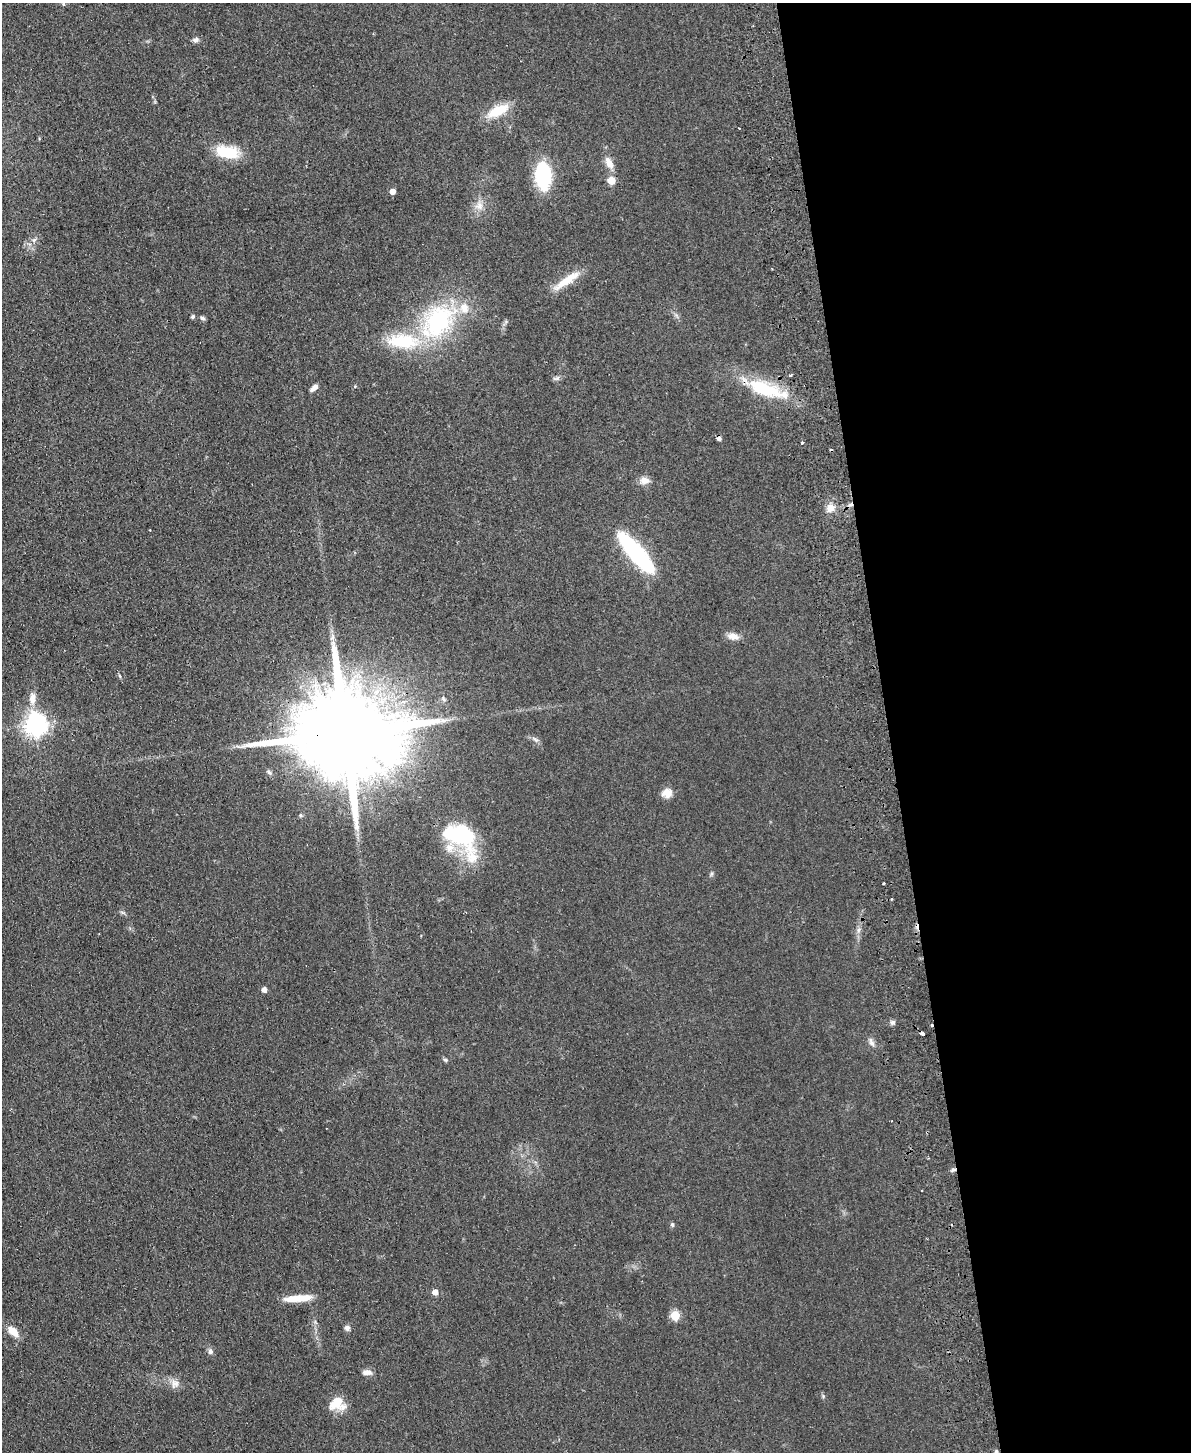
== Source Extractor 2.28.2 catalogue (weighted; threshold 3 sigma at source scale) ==
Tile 8 of 4 x 3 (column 4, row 2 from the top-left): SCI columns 3625-4813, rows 1707-3156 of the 4869 x 4754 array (HDU 1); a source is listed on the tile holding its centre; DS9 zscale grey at full resolution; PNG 1193 x 1454 px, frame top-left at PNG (2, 3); no overlay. Shown black and unused: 25% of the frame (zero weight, under 2 of 3 exposures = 3% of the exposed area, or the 3 px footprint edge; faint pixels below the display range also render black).
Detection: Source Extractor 2.28.2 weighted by HDU 2 'WHT'; one run over the whole footprint, this tile lists its part. Background 0.0633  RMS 0.0093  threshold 0.042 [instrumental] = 3 sigma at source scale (4.5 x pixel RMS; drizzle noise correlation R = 1.50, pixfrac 1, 0.05/0.05 arcsec/px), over >= 5 px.
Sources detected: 59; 3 cosmic-ray / hot-pixel residue — not listed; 4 inside a brighter listed object's ellipse — not listed separately; the other 52 listed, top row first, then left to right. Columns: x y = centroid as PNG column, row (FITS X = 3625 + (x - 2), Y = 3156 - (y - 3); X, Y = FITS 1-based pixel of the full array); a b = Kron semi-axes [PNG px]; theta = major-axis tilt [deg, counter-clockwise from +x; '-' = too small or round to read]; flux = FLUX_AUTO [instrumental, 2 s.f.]
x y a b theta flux
64 4 7 4 82 1.7
196 40 9 6 15 2.7
498 111 28 12 25 23
227 152 29 14 -11 29
609 163 13 7 -63 9.2
543 176 17 10 -86 110
611 180 5 5 - 22
393 192 4 4 - 6.5
479 206 12 11 - 7.8
34 240 8 5 45 2.4
567 280 36 8 35 19
193 317 4 4 - 1.8
202 318 7 5 -48 2.2
438 322 51 34 48 120
790 375 3 2 - 1.7
556 378 10 4 1 2.2
314 388 10 5 40 4.9
764 389 47 15 -21 57
802 442 3 3 - 2.1
645 480 13 9 -3 6.4
831 508 9 8 - 8.3
636 552 50 13 -49 110
733 636 13 8 -9 7.1
120 676 6 3 -70 1.1
32 698 18 9 89 8.8
36 725 8 7 - 640
344 733 37 20 4 29000
535 740 10 5 -39 2.5
667 793 13 11 17 7.8
459 835 42 24 -24 81
711 874 6 4 71 1.4
883 883 3 2 - 1.1
892 899 3 2 - 1.1
858 930 7 4 88 2.3
264 990 5 4 - 5.3
892 1022 7 5 -57 2.2
931 1025 3 2 - 4.7
922 1033 4 3 - 5.6
871 1042 14 5 -66 3.5
445 1060 7 4 -23 1.5
953 1169 6 4 19 1.7
672 1225 7 5 -84 1.5
435 1292 5 5 - 6.4
298 1298 33 7 5 18
675 1315 5 5 - 39
347 1328 7 6 - 3.2
13 1331 15 8 -46 10
211 1351 6 6 - 3.1
367 1372 12 7 -2 4.9
175 1384 12 11 - 6.5
336 1403 20 14 40 16
996 1452 5 5 - 1.6
Overlapping masked pixels (flux is a lower limit): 5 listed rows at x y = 764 389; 344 733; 931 1025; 922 1033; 953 1169
Isophote crosses this tile's border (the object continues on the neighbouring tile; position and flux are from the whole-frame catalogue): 2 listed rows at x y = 64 4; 996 1452